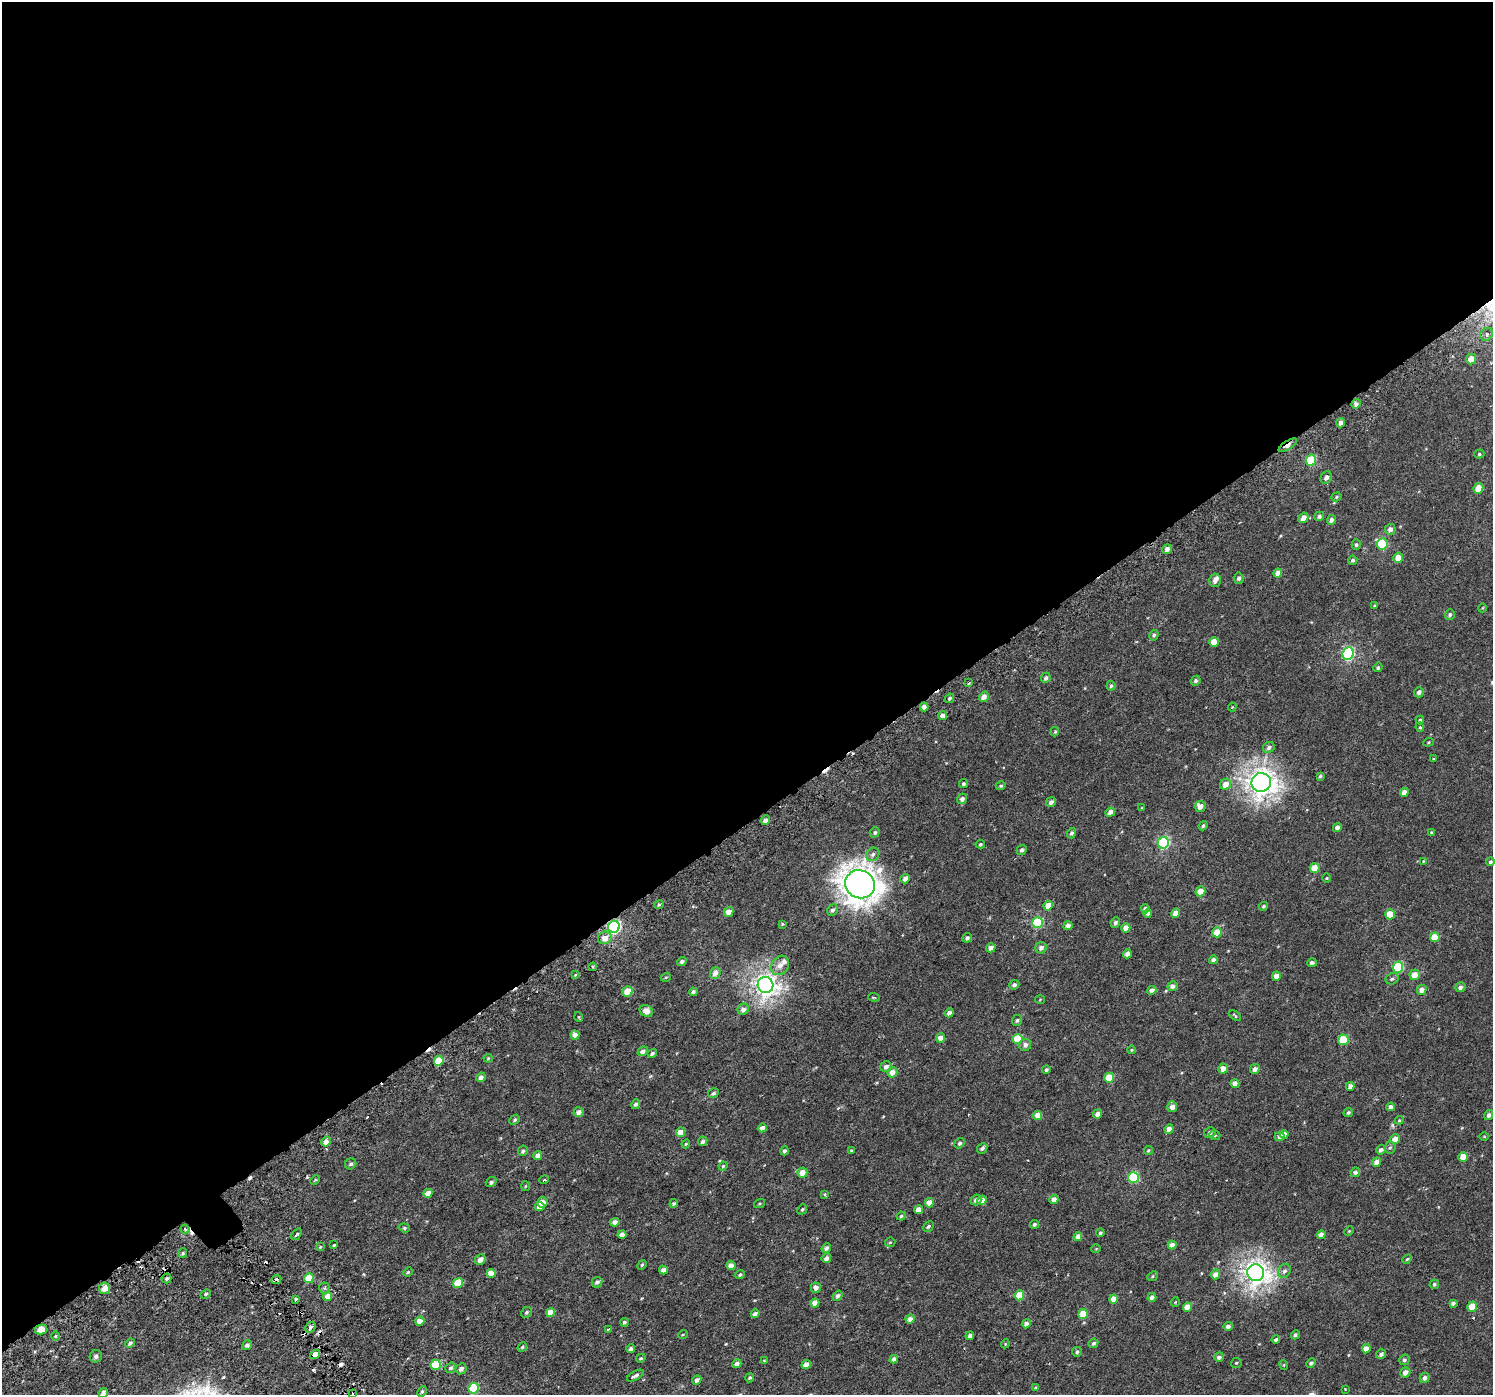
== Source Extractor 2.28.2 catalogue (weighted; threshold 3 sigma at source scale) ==
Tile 2 of 4 x 4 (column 2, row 1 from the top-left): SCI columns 1578-3068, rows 4449-5841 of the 6126 x 6047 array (HDU 1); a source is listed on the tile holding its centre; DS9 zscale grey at full resolution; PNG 1495 x 1397 px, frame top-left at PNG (2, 2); each listed source drawn as its Kron ellipse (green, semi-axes under 4 px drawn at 4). Shown black and unused: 59% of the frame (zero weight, under 3 of 6 exposures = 5% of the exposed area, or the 3 px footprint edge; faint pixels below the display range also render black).
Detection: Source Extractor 2.28.2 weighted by HDU 2 'WHT'; one run over the whole footprint, this tile lists its part. Background 4.68e-04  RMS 0.0013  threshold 0.00517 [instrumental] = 3 sigma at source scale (4.09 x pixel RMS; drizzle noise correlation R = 1.36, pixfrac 0.8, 0.0396/0.0396 arcsec/px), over >= 5 px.
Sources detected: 319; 1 too faint to see at this stretch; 13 cosmic-ray / hot-pixel residue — neither listed nor drawn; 3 inside a brighter listed object's ellipse — not listed separately; the other 302 listed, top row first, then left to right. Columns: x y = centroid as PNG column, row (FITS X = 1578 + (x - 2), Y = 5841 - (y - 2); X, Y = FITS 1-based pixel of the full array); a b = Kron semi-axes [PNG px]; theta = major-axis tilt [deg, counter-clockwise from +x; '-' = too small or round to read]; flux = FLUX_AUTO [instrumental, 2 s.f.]
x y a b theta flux
1487 334 7 6 - 0.44
1471 359 5 5 - 1.1
1356 404 5 4 - 0.39
1341 423 4 4 - 0.47
1288 445 10 4 34 1.2
1479 454 5 4 - 0.18
1311 460 6 5 - 5.3
1326 477 6 5 - 0.47
1478 488 5 4 - 1.4
1336 497 5 4 - 0.17
1319 516 5 4 - 0.26
1303 518 5 4 - 0.93
1331 520 5 4 - 0.38
1390 529 5 5 - 0.45
1382 544 5 5 - 6.2
1356 545 5 4 - 0.22
1167 549 5 4 - 0.52
1398 558 5 4 - 1.1
1353 560 4 4 - 0.22
1278 573 4 4 - 0.74
1239 578 5 5 - 0.28
1215 580 6 5 - 0.48
1375 606 4 3 - 0.12
1482 608 4 3 - 0.08
1450 614 5 5 - 0.24
1154 635 5 4 - 0.2
1214 642 5 4 - 1.2
1348 653 6 5 - 14
1378 667 5 4 - 0.16
1046 678 5 4 - 0.32
1195 681 5 4 - 0.23
969 683 3 2 - 0.2
1111 686 5 4 - 0.2
1419 692 5 5 - 0.4
984 697 5 4 - 0.67
949 698 5 3 - 0.2
924 707 4 4 - 0.59
1232 707 4 4 - 0.12
943 716 4 4 - 0.68
1420 720 4 4 - 0.19
1420 727 5 4 - 0.14
1055 732 4 3 - 0.12
1428 742 5 4 - 0.13
1269 747 6 5 - 0.3
1434 759 3 3 - 0.1
1320 776 4 4 - 0.17
1261 782 9 9 - 89
963 784 4 4 - 0.21
1225 784 6 5 - 0.99
1001 786 5 4 - 0.17
1404 792 4 4 - 0.81
962 799 5 5 - 0.44
1051 802 5 4 - 0.4
1200 806 5 5 - 0.7
1142 808 4 4 - 0.099
1110 812 5 4 - 0.78
765 820 5 4 - 0.39
1203 826 5 4 - 0.21
1337 827 4 4 - 0.4
875 832 5 4 - 0.2
1431 832 4 3 - 0.11
1071 833 5 4 - 0.26
1163 843 6 5 - 13
980 844 5 4 - 0.17
1022 850 5 4 - 0.29
873 854 7 6 - 0.33
1423 861 4 3 - 0.092
1490 862 4 4 - 0.2
1315 868 5 4 - 1.4
905 878 5 4 - 0.47
1327 878 4 3 - 0.091
860 884 15 14 - 150
1200 891 5 4 - 1.2
659 905 5 4 - 0.15
1048 906 5 4 - 1.2
1264 906 4 4 - 0.18
1145 909 4 4 - 0.33
833 910 6 5 - 0.29
729 912 5 4 - 0.82
1148 913 4 4 - 0.27
1176 913 4 4 - 0.91
1390 914 5 4 - 2
1037 923 5 5 - 7.4
1115 923 5 4 - 0.29
782 924 3 3 - 0.1
1068 926 4 4 - 0.46
614 927 6 5 - 19
1126 928 5 4 - 0.88
1217 932 5 5 - 1.3
1435 937 5 4 - 2.2
605 938 7 6 - 0.91
967 938 5 4 - 0.29
991 948 5 4 - 0.57
1041 948 6 5 - 0.45
1127 954 4 4 - 0.46
1213 960 4 4 - 0.39
682 962 5 4 - 0.3
1312 963 5 4 - 0.26
780 965 10 8 53 0.75
593 967 4 3 - 0.13
1398 967 5 5 - 5.5
715 973 6 5 - 0.6
575 975 4 3 - 0.15
1415 975 5 5 - 0.97
1276 976 4 4 - 0.81
666 977 5 3 - 0.11
1392 979 7 5 24 0.25
765 985 8 8 - 63
1014 985 5 4 - 0.3
1173 986 5 4 - 0.4
1460 987 5 4 - 0.36
1152 990 5 4 - 0.49
1422 990 5 4 - 0.74
627 991 5 4 - 1.9
693 992 4 4 - 0.29
874 997 6 3 -7 0.13
1040 1000 5 3 - 0.093
743 1009 6 5 - 0.51
646 1011 7 5 -30 0.86
949 1013 4 4 - 0.48
1235 1016 7 3 -39 0.15
579 1017 5 3 - 0.093
1017 1020 5 5 - 0.2
575 1035 4 4 - 0.71
941 1038 4 4 - 0.96
1018 1039 5 5 - 3.2
1343 1040 5 5 - 4.3
1025 1045 6 6 - 0.44
1132 1050 4 4 - 0.11
643 1051 5 4 - 0.47
652 1053 5 4 - 0.23
488 1058 4 4 - 0.13
439 1061 5 4 - 2.9
886 1067 6 5 - 0.41
1223 1069 5 4 - 0.86
1255 1069 5 4 - 0.43
1046 1070 4 3 - 0.22
892 1072 5 4 - 0.85
481 1077 5 4 - 0.5
1109 1078 5 5 - 2.6
1235 1084 4 4 - 0.74
1350 1086 4 4 - 0.52
713 1093 5 4 - 0.26
636 1104 5 4 - 0.26
1172 1107 5 5 - 0.58
1390 1107 4 4 - 0.46
579 1112 5 4 - 0.51
1348 1113 5 4 - 0.2
1097 1114 5 4 - 0.68
1038 1115 4 4 - 1.2
1489 1115 5 4 - 0.36
515 1120 6 4 42 0.19
1399 1120 4 4 - 0.11
762 1128 4 4 - 0.55
1169 1129 5 4 - 0.69
680 1132 5 4 - 1.1
1210 1133 6 5 - 0.31
1284 1134 4 4 - 0.6
1215 1135 5 4 - 0.17
1484 1136 5 3 - 0.089
1279 1137 5 4 - 0.41
1395 1139 5 5 - 0.93
703 1141 5 4 - 0.31
326 1142 5 4 - 0.71
960 1143 5 4 - 0.26
686 1144 4 4 - 0.13
982 1148 5 5 - 0.32
1390 1148 6 5 - 0.21
851 1150 4 4 - 0.1
1148 1150 4 4 - 0.14
1381 1150 5 4 - 0.34
523 1151 5 5 - 0.25
785 1151 4 4 - 0.26
538 1156 4 4 - 0.61
1463 1157 5 4 - 1.7
1377 1162 5 4 - 0.8
351 1164 6 5 - 0.22
723 1166 5 3 - 0.11
1355 1172 5 4 - 0.33
802 1173 5 5 - 0.99
1133 1177 5 5 - 6.7
315 1180 5 3 - 0.12
544 1180 5 3 - 0.11
491 1182 6 5 - 0.28
525 1186 5 3 - 0.093
428 1193 5 4 - 0.95
825 1194 3 3 - 0.15
976 1200 5 5 - 0.35
982 1200 5 4 - 1
1054 1200 5 4 - 0.68
542 1202 5 5 - 1.1
674 1203 4 4 - 0.24
760 1203 6 3 19 0.11
929 1203 5 4 - 1.1
540 1207 5 4 - 1.2
802 1209 5 4 - 0.17
919 1209 4 4 - 0.84
901 1216 4 4 - 0.16
615 1222 5 4 - 0.49
1034 1224 4 4 - 0.25
928 1226 6 4 47 0.23
404 1228 5 4 - 0.15
185 1229 4 4 - 0.2
1349 1231 5 3 - 0.11
1100 1233 4 4 - 0.18
297 1234 6 3 53 0.24
622 1235 4 4 - 0.67
1321 1235 4 4 - 0.69
1078 1237 4 4 - 0.78
890 1242 5 4 - 0.13
334 1245 4 3 - 0.13
1172 1245 4 4 - 0.79
320 1247 4 4 - 0.11
826 1248 5 4 - 0.35
1096 1249 5 3 - 0.078
183 1253 4 4 - 0.16
826 1258 5 4 - 0.39
480 1259 5 5 - 0.7
1407 1259 5 4 - 0.14
642 1265 5 4 - 0.13
731 1266 4 4 - 0.72
663 1270 4 4 - 0.47
1284 1271 7 6 - 0.34
408 1272 5 4 - 0.13
491 1273 4 4 - 1.1
1256 1273 8 8 - 71
1215 1274 5 4 - 0.66
740 1275 5 4 - 0.17
1153 1276 5 4 - 0.14
309 1278 5 4 - 2.4
166 1279 5 5 - 0.2
276 1280 5 3 - 0.6
597 1282 5 5 - 0.33
458 1283 5 5 - 2.8
1434 1284 5 4 - 0.25
104 1288 6 5 - 1.3
324 1288 5 5 - 0.19
816 1288 5 5 - 0.52
206 1294 5 4 - 0.16
1019 1295 5 4 - 2.4
328 1296 4 4 - 0.88
838 1296 5 4 - 0.35
1152 1297 4 4 - 0.43
296 1299 3 2 - 0.26
1113 1299 4 4 - 1
1175 1302 5 3 - 0.091
815 1303 4 4 - 1
1453 1303 4 3 - 0.31
1187 1307 5 4 - 1.2
1472 1307 5 4 - 1.7
527 1312 6 5 - 0.19
550 1313 4 4 - 1.4
755 1314 4 4 - 0.43
1083 1314 5 4 - 2.3
910 1319 5 4 - 0.57
420 1321 4 4 - 1.1
624 1322 4 4 - 0.17
1026 1324 4 4 - 0.49
1228 1326 4 4 - 0.32
310 1327 6 4 43 0.31
41 1329 6 5 - 1.5
608 1329 3 3 - 0.12
683 1334 5 3 - 0.1
1295 1335 5 4 - 0.21
55 1336 5 3 - 0.11
970 1336 4 4 - 0.38
1276 1340 4 3 - 0.25
130 1343 5 4 - 0.25
1093 1343 5 4 - 0.21
1005 1344 4 3 - 0.098
247 1345 5 4 - 0.32
522 1347 5 4 - 0.14
631 1349 4 3 - 0.3
1366 1349 4 4 - 1
1077 1352 5 4 - 0.23
315 1354 5 4 - 1.1
1381 1354 5 4 - 0.35
96 1356 6 6 - 0.36
1219 1357 5 4 - 0.31
641 1358 5 4 - 0.16
894 1359 4 4 - 0.42
1404 1360 5 5 - 0.23
764 1361 4 2 - 0.094
1236 1363 5 5 - 0.16
1311 1363 5 4 - 0.24
737 1364 5 4 - 0.5
436 1365 5 5 - 3.7
806 1365 5 4 - 0.83
1284 1365 5 3 - 0.097
451 1368 5 5 - 0.27
461 1369 6 5 - 0.4
1405 1372 5 5 - 0.56
635 1376 9 4 28 0.34
750 1378 5 4 - 0.17
1425 1378 5 4 - 0.41
697 1380 5 4 - 0.35
474 1388 5 5 - 5.6
1036 1388 4 4 - 0.21
1345 1389 3 3 - 0.072
422 1391 6 4 63 0.18
103 1393 5 4 - 0.62
353 1393 3 3 - 0.67
Overlapping masked pixels (flux is a lower limit): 5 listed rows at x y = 1288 445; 614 927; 276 1280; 104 1288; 315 1354
Isophote crosses this tile's border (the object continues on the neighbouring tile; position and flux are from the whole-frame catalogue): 2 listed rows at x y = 103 1393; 353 1393